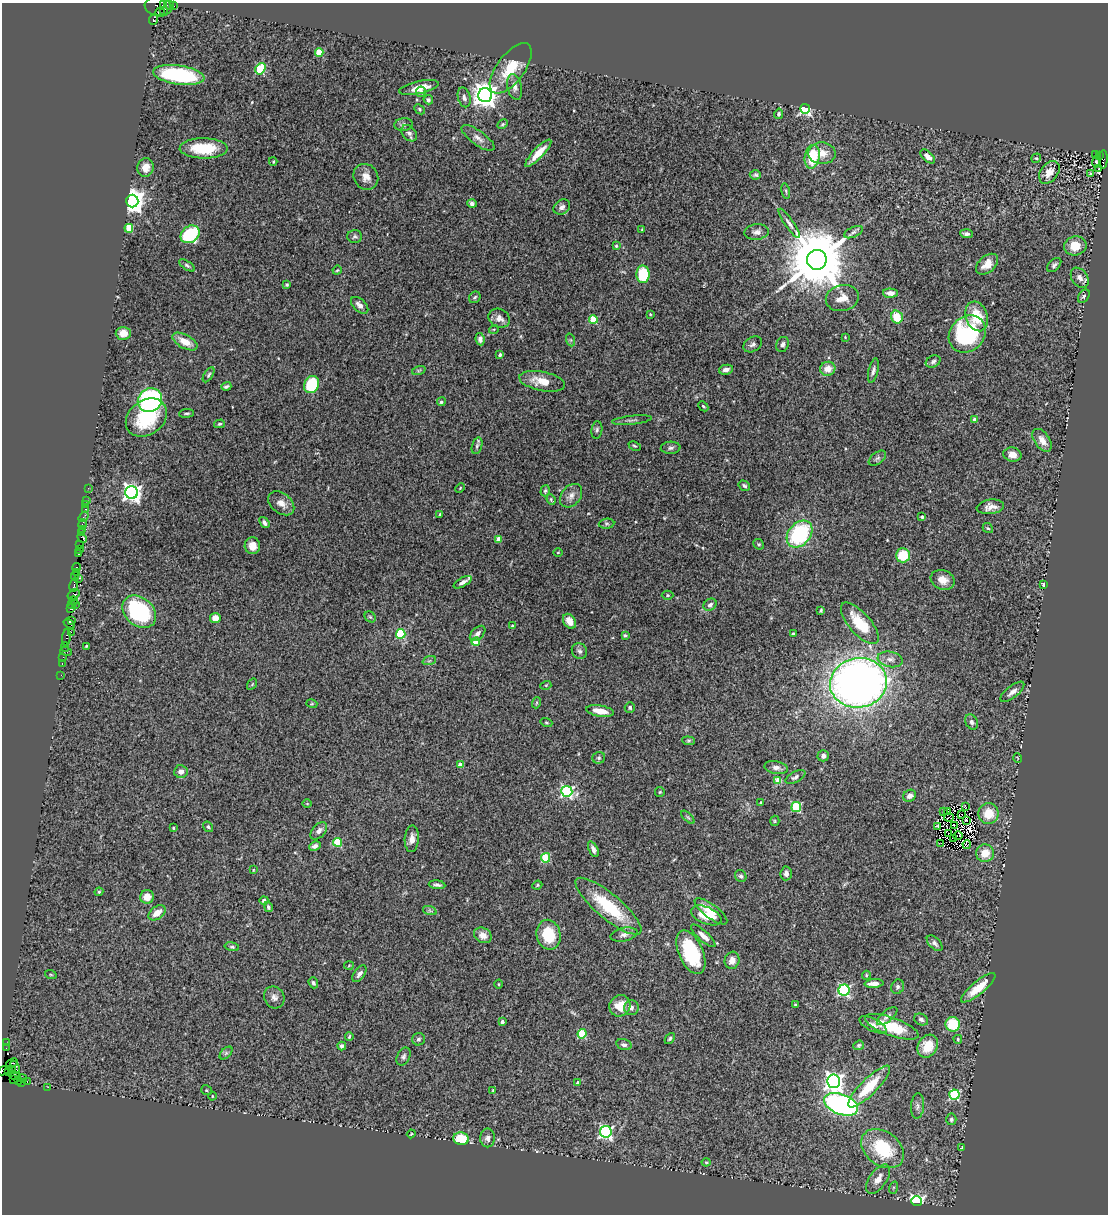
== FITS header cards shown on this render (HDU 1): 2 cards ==
NAXIS1  =                 1106
NAXIS2  =                 1212

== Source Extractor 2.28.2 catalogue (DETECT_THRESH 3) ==
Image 1106 x 1212 px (HDU 1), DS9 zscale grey, 1 PNG px = 1 image px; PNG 1110 x 1216 px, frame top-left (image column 1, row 1212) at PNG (2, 3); each listed source drawn as its Kron ellipse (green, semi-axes under 4 px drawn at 4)
Background 0.957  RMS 0.04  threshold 0.12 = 3 sigma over >= 5 px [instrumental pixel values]
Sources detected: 318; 3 with non-positive FLUX_AUTO (blend fragments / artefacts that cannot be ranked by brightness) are neither listed nor drawn; the other 315 listed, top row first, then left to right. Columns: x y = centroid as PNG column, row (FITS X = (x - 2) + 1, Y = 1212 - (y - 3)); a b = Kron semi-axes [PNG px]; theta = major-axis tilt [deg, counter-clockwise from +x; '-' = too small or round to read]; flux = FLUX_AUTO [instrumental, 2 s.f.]
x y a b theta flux
164 5 4 3 - 130
169 5 5 4 - 130
174 6 4 2 - 41
158 7 13 9 -10 400
163 10 4 2 - 290
160 13 5 2 - 650
153 19 6 3 69 170
319 53 4 4 - 85
511 68 30 13 53 77
260 69 6 4 56 160
179 75 26 9 -8 250
419 87 20 6 12 34
515 87 13 7 -78 14
421 92 5 5 - 7.8
485 95 7 7 - 3000
464 97 10 6 -74 9.5
428 100 5 4 - 4.6
420 109 6 4 -43 4
805 109 5 5 - 420
779 114 5 4 - 5.4
503 124 6 4 27 3.8
404 125 9 6 6 8.4
409 133 9 6 -48 9.6
478 138 19 7 -36 18
204 148 24 10 -1 97
538 153 18 5 46 42
822 153 14 11 -3 31
1095 155 4 3 - 160
1100 155 3 3 - 650
812 157 12 7 79 110
928 157 9 5 -42 13
1036 158 5 4 - 3.7
1103 160 9 3 87 890
273 161 4 3 - 2.7
1097 162 6 3 77 4.2
146 167 9 8 - 25
1099 168 4 2 - 1.5
1049 172 13 8 53 26
1090 173 3 3 - 7.6
755 175 5 4 - 5.2
366 177 13 12 - 24
786 191 8 3 -77 4
132 201 6 6 - 3000
472 204 5 4 - 7.1
562 207 9 7 35 11
789 223 17 4 -55 11
129 228 4 4 - 110
642 229 3 3 - 2.4
757 232 12 7 7 13
853 232 10 5 25 7.1
190 234 10 8 36 200
966 234 6 4 -3 7.2
355 237 7 6 - 6.7
616 246 3 3 - 3
1075 246 11 9 12 48
817 260 10 10 - 29000
987 264 13 8 41 29
187 265 9 4 -34 5.1
1054 265 8 5 44 6.6
337 270 5 4 - 2.9
643 274 9 6 -86 120
1080 278 11 7 -54 16
287 285 4 4 - 3.5
890 293 7 4 -2 13
1084 296 7 5 57 6.8
475 297 6 5 - 5
842 298 17 13 12 32
360 305 10 6 -43 16
650 314 4 3 - 2.6
977 316 15 11 -72 78
897 317 6 6 - 50
499 318 11 9 -28 21
593 319 4 4 - 96
494 329 5 3 - 2.3
123 333 7 6 - 31
967 334 20 17 46 310
845 337 3 3 - 2
480 339 6 4 -82 8.3
571 340 6 4 -71 4
185 341 14 6 -28 38
753 344 10 7 32 9.3
783 344 8 6 66 9.6
500 355 3 3 - 8
933 361 8 5 28 7.8
828 369 7 7 - 29
419 370 7 4 19 4.1
726 370 7 5 11 11
873 371 13 5 77 8.9
209 375 8 4 57 4.7
542 381 23 9 -11 56
311 384 9 7 66 130
226 386 5 3 - 4.8
150 400 12 11 - 540
441 402 4 4 - 5.1
703 406 6 4 -44 3.5
187 413 7 3 6 4
146 417 22 17 37 160
632 420 20 3 6 8
975 420 4 3 - 17
219 424 5 4 - 3.9
597 430 9 5 82 6.3
1042 440 13 7 -55 25
477 446 8 5 74 6.1
635 446 6 3 -26 3.3
671 448 10 6 4 8
1012 455 9 7 -11 19
877 458 10 5 37 7.7
744 486 6 4 -32 5.5
88 488 2 2 - 14
460 488 5 3 - 2.5
545 491 6 4 73 4.7
132 493 6 6 - 1300
571 496 13 9 50 19
551 499 5 3 - 3.6
86 500 3 2 - 29
281 503 15 10 -39 22
85 505 3 2 - 15
990 507 14 7 7 20
86 509 3 2 - 51
440 515 3 3 - 6.6
84 517 6 3 54 52
922 517 4 3 - 4
264 523 6 4 -52 8.8
82 524 5 3 - 150
606 524 8 5 5 5
988 528 5 4 - 3.4
82 529 3 2 - 45
81 533 3 2 - 68
800 534 15 11 49 260
82 538 6 2 -45 160
499 539 4 4 - 31
759 544 6 5 - 3.9
80 545 2 2 - 31
252 546 8 7 - 20
79 550 3 2 - 75
558 553 5 3 - 2.3
78 554 3 3 - 69
903 555 7 7 - 76
76 567 4 3 - 110
76 572 3 2 - 52
75 576 4 2 - 53
79 578 4 2 - 120
943 580 12 9 -21 26
463 582 10 4 29 11
74 585 7 3 81 250
1043 585 4 3 - 5.6
74 594 6 5 - 150
667 595 6 4 0 3.8
74 601 4 2 - 69
71 604 3 2 - 59
76 604 2 2 - 47
710 605 7 5 38 8.8
71 609 4 3 - 88
821 610 4 3 - 3.7
139 612 19 14 -41 260
370 617 6 5 - 4.9
215 618 5 5 - 25
71 620 3 2 - 22
569 621 8 5 -56 24
860 623 26 10 -49 89
69 624 6 3 -36 92
513 626 4 3 - 6.2
71 632 2 2 - 77
478 633 9 5 44 12
401 634 5 4 - 180
793 634 4 3 - 6.2
625 635 4 3 - 4.4
66 638 8 3 85 140
476 642 4 4 - 73
86 646 3 3 - 3.2
65 647 5 2 - 68
579 651 8 7 - 8.3
66 652 6 2 -18 130
63 657 2 2 - 34
890 659 13 7 -10 17
429 661 7 4 18 4.7
62 664 3 2 - 76
61 675 2 2 - 22
858 683 28 24 10 2100
252 684 6 4 56 3
546 685 5 3 - 2.6
1012 692 14 6 39 14
536 703 5 3 - 2.8
312 704 5 3 - 2.7
630 707 5 5 - 5.5
600 711 14 5 -9 31
972 722 8 6 -59 8.2
546 723 6 4 -19 3.4
689 741 6 4 -5 3.8
823 756 6 5 - 8.9
599 758 6 6 - 5.3
1018 758 5 3 - 2
460 765 4 4 - 22
776 768 12 6 -11 12
181 772 6 6 - 13
795 777 11 5 29 9.1
778 781 4 4 - 50
567 791 5 5 - 410
660 792 5 4 - 3
910 796 7 5 36 13
307 803 5 3 - 2.5
761 803 3 3 - 3
796 807 5 5 - 180
965 807 4 3 - 4
948 811 2 2 - 2.8
944 812 2 2 - 1.6
988 813 10 10 - 53
962 815 2 2 - 2.6
688 817 8 3 -44 4
949 817 5 2 - 3
966 820 3 2 - 1.5
775 821 5 4 - 3.3
954 825 4 2 - 4.6
938 826 4 2 - 0.66
208 827 5 4 - 4.6
173 828 3 2 - 2.5
319 831 10 6 47 12
949 834 4 2 - 1.8
958 836 5 2 - 1.6
412 839 13 7 87 17
954 839 3 2 - 1.6
338 842 4 4 - 110
941 843 3 2 - 2.1
967 844 4 3 - 17
315 846 6 4 26 11
593 849 8 4 -67 9.9
985 853 9 9 - 43
546 858 5 4 - 130
253 870 3 2 - 1.5
786 873 7 5 85 13
741 876 6 5 - 6.2
437 885 8 3 -5 7.7
537 885 5 4 - 2.9
99 892 4 4 - 3
147 897 7 6 - 32
264 900 4 4 - 6.5
608 906 42 12 -40 160
268 907 5 4 - 5.9
430 911 7 4 -19 5.2
711 911 20 7 -37 31
157 913 9 6 35 28
706 915 16 8 -22 60
483 935 9 7 -29 22
549 935 15 12 -77 99
624 935 14 6 12 14
703 936 16 5 -42 19
935 943 9 5 -45 8.9
232 947 7 4 -13 4.4
691 952 23 12 -66 180
732 960 8 7 - 22
349 965 5 3 - 2.5
359 974 9 5 53 11
51 975 6 3 -19 3.1
866 975 4 4 - 3.2
313 983 5 4 - 6.4
874 983 9 4 4 17
499 984 4 3 - 2.6
898 987 7 6 - 7
978 988 21 6 39 56
844 990 5 5 - 370
274 997 11 10 - 14
796 1005 3 3 - 3.9
620 1006 11 10 - 43
631 1008 7 7 - 12
887 1016 12 5 40 11
921 1019 7 5 -27 7.2
502 1022 4 3 - 11
953 1024 7 7 - 86
873 1025 15 6 -26 14
892 1027 28 9 -20 97
582 1034 4 4 - 130
349 1036 4 3 - 3
418 1039 6 6 - 6
670 1039 6 4 50 4.8
958 1039 4 3 - 2.5
6 1043 2 2 - 20
624 1045 8 5 -16 7
859 1045 5 4 - 4.7
342 1046 4 4 - 5.9
928 1046 12 9 61 45
6 1048 2 2 - 13
226 1053 7 4 45 5.4
403 1056 9 6 63 7
12 1063 6 3 24 150
15 1067 7 3 -66 530
12 1069 3 3 - 610
4 1071 6 4 22 270
9 1072 3 3 - 260
15 1075 6 2 -15 93
22 1078 5 2 - 65
14 1079 3 2 - 81
18 1080 4 3 - 210
834 1081 7 6 - 1300
22 1082 3 3 - 190
27 1082 3 2 - 79
577 1082 3 3 - 3.5
48 1087 2 2 - 28
869 1087 28 8 45 88
206 1090 6 4 -36 3.4
493 1090 3 3 - 2.5
954 1095 5 5 - 250
212 1096 4 3 - 1.9
841 1104 18 10 -21 700
917 1106 12 6 85 11
951 1119 6 5 - 5.6
606 1132 6 6 - 520
411 1134 4 2 - 2.2
488 1138 9 7 -88 13
461 1139 8 6 -10 84
961 1148 4 2 - 1.8
883 1149 23 17 -37 180
706 1162 4 4 - 2.8
878 1179 17 8 55 33
893 1188 6 4 71 4.3
916 1201 5 5 - 460
At the frame edge (FLAGS 8, measured only in part): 2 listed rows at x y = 164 5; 4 1071
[3 non-positive-flux detections neither listed nor drawn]